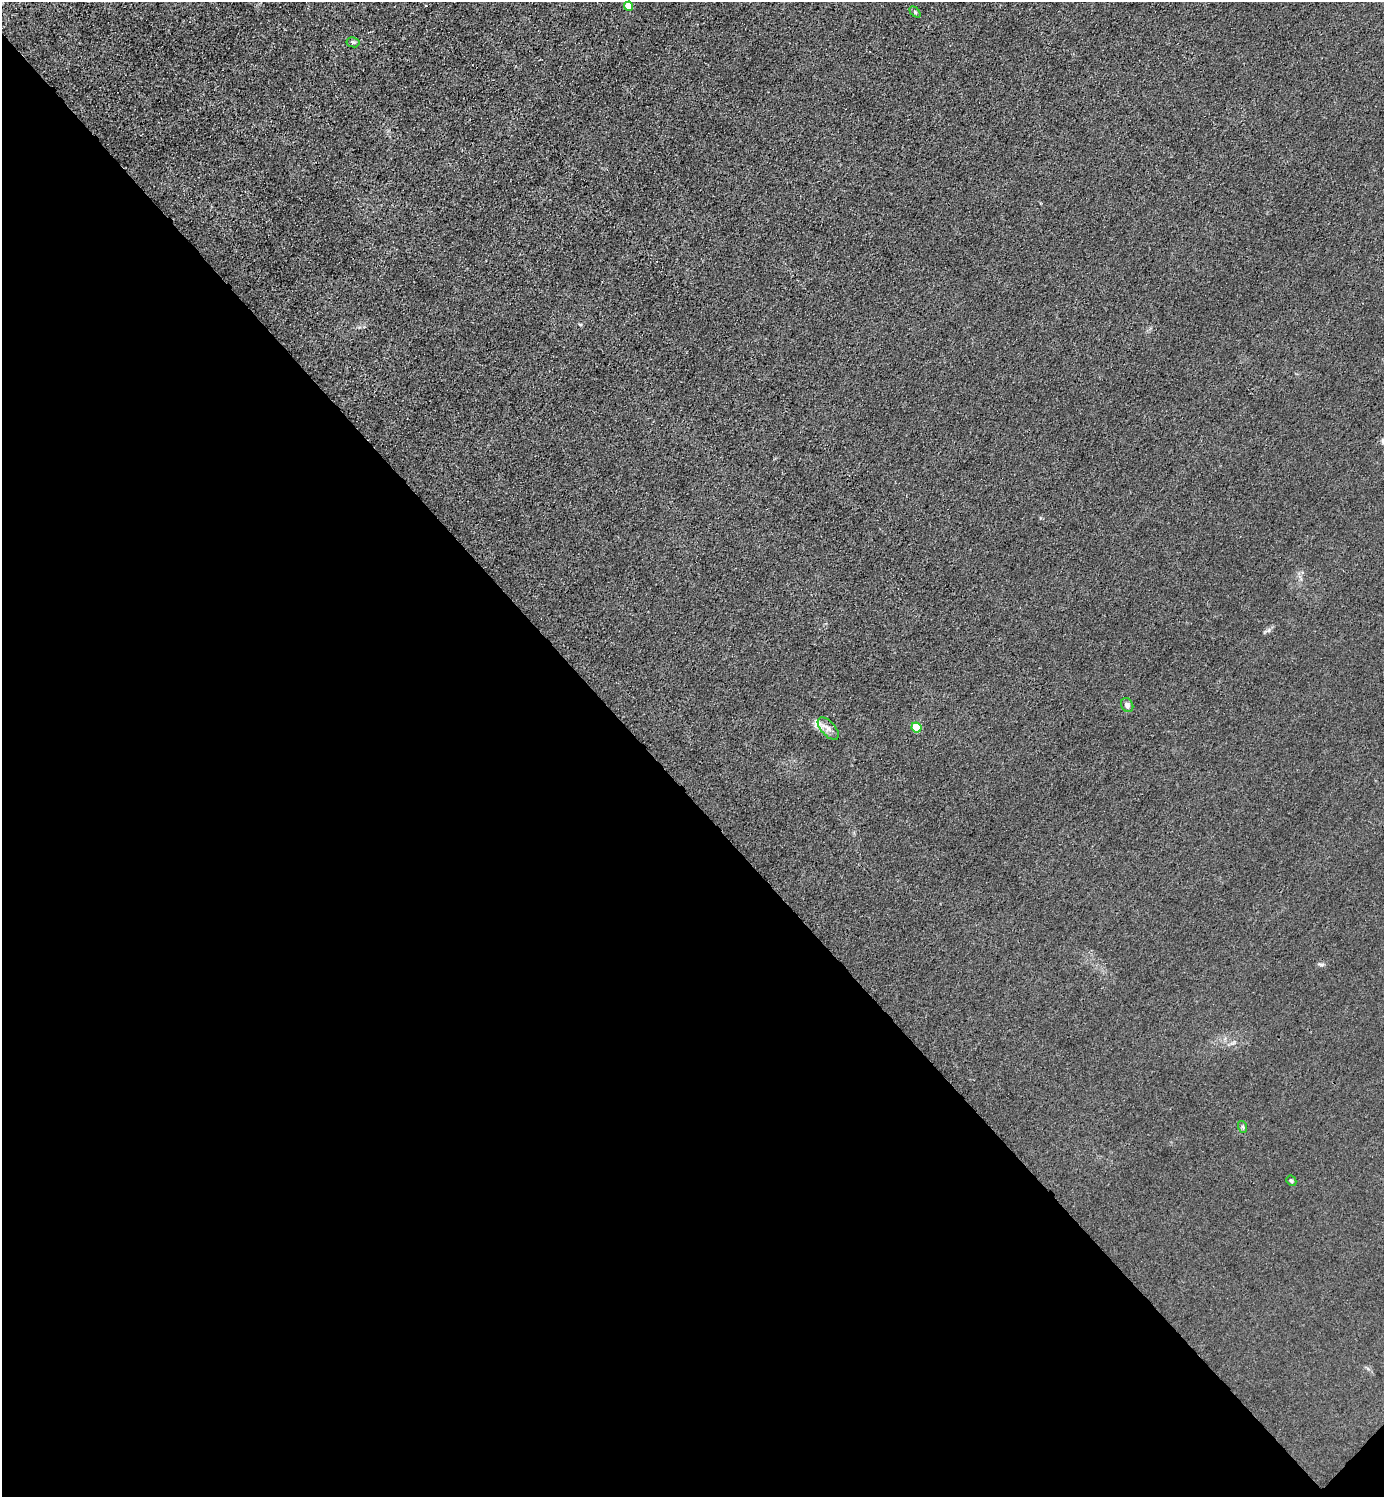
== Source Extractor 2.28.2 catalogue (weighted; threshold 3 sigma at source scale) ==
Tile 14 of 4 x 4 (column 2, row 4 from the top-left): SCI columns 1683-3064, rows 3-1497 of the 5985 x 5985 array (HDU 1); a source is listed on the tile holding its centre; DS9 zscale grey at full resolution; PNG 1386 x 1499 px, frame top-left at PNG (2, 2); each listed source drawn as its Kron ellipse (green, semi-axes under 4 px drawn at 4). Shown black and unused: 47% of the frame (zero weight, under 3 of 4 exposures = <1% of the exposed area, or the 3 px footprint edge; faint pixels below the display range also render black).
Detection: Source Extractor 2.28.2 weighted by HDU 2 'WHT'; one run over the whole footprint, this tile lists its part. Background 0.0214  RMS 0.0062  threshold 0.028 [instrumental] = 3 sigma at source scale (4.5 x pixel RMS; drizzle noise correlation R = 1.50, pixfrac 1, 0.05/0.05 arcsec/px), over >= 5 px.
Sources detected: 9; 1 cosmic-ray / hot-pixel residue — neither listed nor drawn; the other 8 listed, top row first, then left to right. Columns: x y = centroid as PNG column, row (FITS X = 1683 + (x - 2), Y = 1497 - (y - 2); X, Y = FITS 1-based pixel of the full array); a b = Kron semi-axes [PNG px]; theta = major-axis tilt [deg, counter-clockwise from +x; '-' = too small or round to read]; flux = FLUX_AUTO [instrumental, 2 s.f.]
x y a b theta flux
629 6 4 4 - 7.9
915 12 6 4 -45 0.87
353 42 6 5 - 1.1
1127 705 7 6 - 2.6
917 727 5 5 - 18
828 729 14 7 -49 3.5
1243 1127 6 4 -72 0.87
1291 1181 5 4 - 0.95